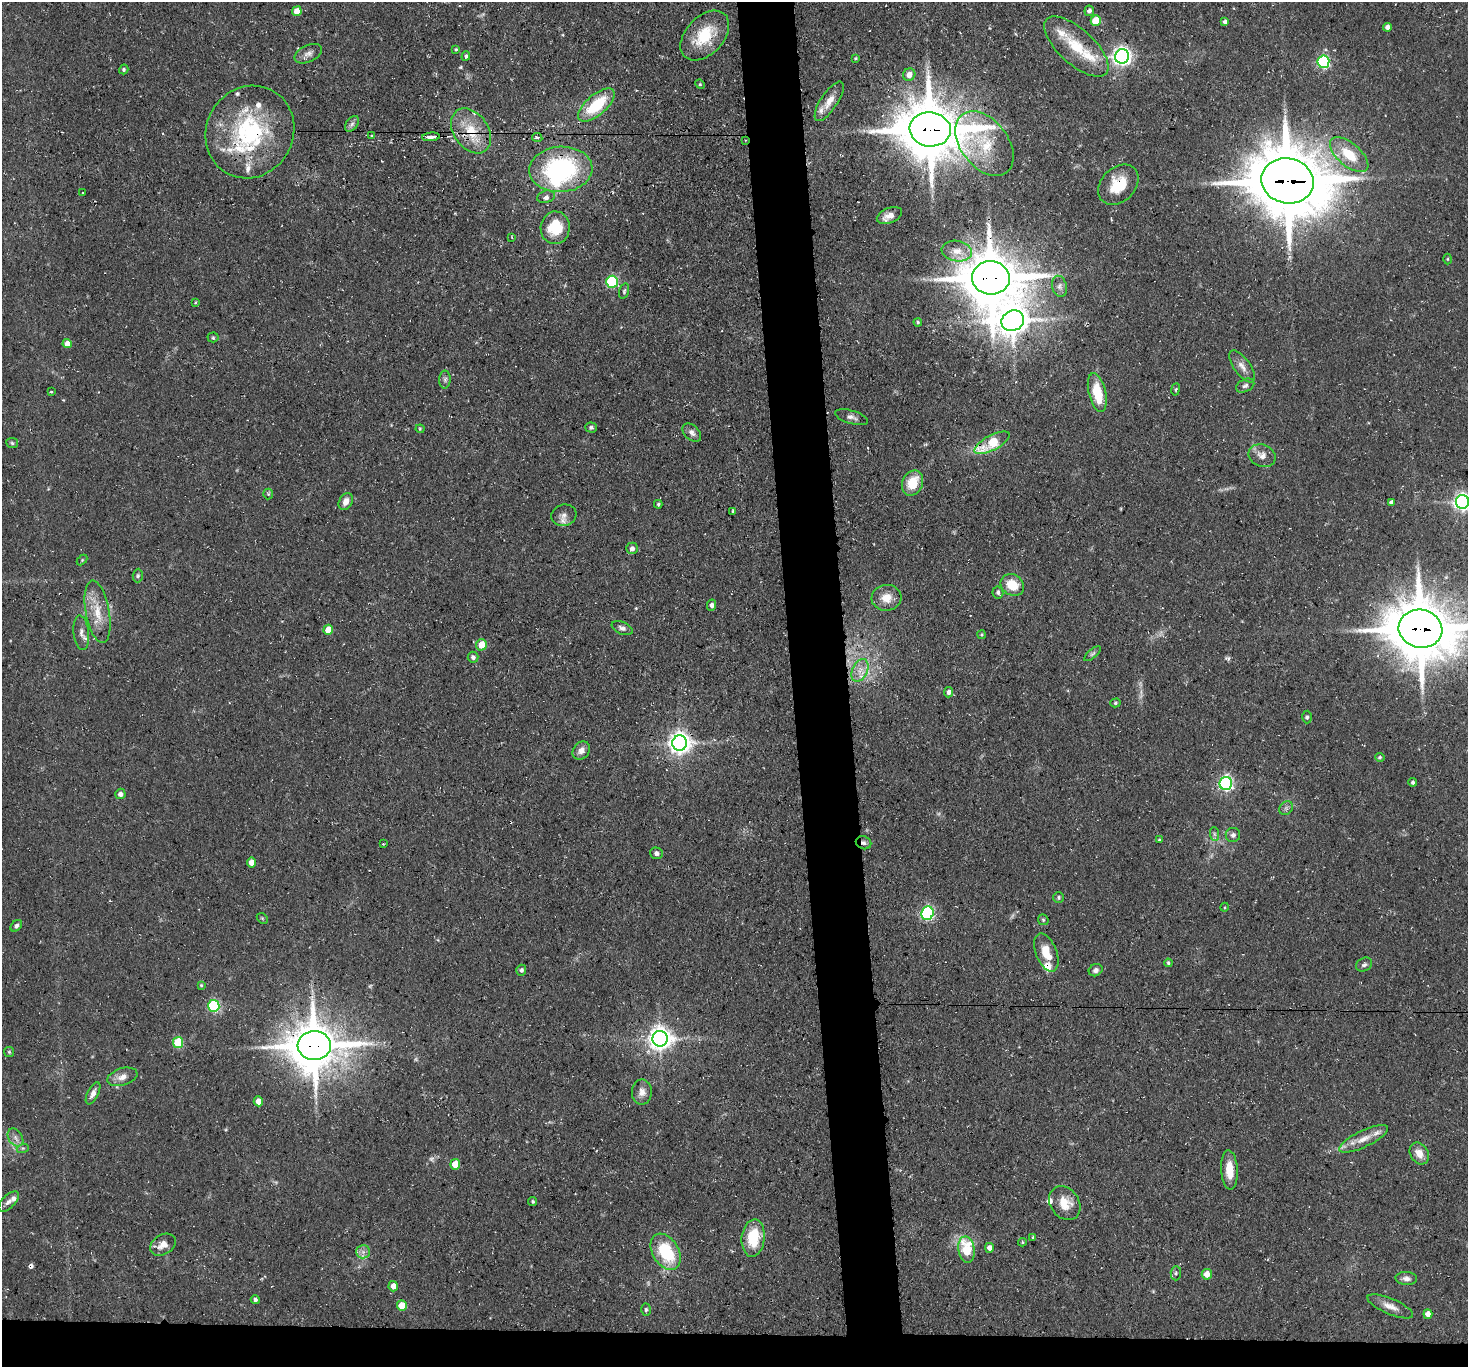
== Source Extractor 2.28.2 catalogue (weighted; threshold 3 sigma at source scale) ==
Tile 8 of 3 x 3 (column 2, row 3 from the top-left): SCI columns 1468-2933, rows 156-1520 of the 4401 x 4372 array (HDU 1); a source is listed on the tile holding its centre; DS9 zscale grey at full resolution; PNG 1470 x 1369 px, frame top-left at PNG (2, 2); each listed source drawn as its Kron ellipse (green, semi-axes under 4 px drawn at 4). Shown black and unused: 6% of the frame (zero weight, under 3 of 4 exposures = <1% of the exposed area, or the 3 px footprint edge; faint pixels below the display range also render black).
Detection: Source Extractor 2.28.2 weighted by HDU 2 'WHT'; one run over the whole footprint, this tile lists its part. Background 0.0734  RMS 0.0054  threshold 0.0241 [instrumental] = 3 sigma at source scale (4.5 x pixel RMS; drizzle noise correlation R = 1.50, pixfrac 1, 0.05/0.05 arcsec/px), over >= 5 px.
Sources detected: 172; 4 too faint to see at this stretch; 1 inside a brighter object's white glare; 4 cosmic-ray / hot-pixel residue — neither listed nor drawn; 14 inside a brighter listed object's ellipse — not listed separately; the other 149 listed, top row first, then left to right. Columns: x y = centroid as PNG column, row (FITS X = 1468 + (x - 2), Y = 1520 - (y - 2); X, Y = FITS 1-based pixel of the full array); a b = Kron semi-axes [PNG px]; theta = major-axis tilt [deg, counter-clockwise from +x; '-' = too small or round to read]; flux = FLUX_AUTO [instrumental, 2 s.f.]
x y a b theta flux
297 11 5 4 - 7.2
1089 11 5 5 - 2.1
1096 21 5 5 - 15
1225 22 4 4 - 1.6
1388 27 4 4 - 3
705 36 29 19 47 21
1076 47 40 17 -42 21
456 49 3 3 - 0.6
308 54 14 8 25 3.2
466 56 5 4 - 1
1122 56 7 7 - 270
856 58 4 3 - 0.59
1323 62 6 6 - 75
124 69 5 4 - 0.97
909 75 6 6 - 4
700 84 5 4 - 0.66
829 101 23 8 56 6.5
596 105 22 10 41 26
352 124 9 5 54 1.8
930 129 21 17 -6 3800
471 131 25 17 -54 17
250 132 47 43 60 70
372 135 3 3 - 0.62
431 137 9 3 4 7.4
537 137 5 4 - 1.4
745 140 3 2 - 0.46
984 144 36 23 -52 27
1349 155 23 11 -40 15
561 169 31 23 4 79
1288 181 26 22 -12 4900
1118 185 23 17 45 17
83 192 3 3 - 1.1
546 197 9 6 16 2.1
889 215 13 7 21 4.2
555 228 16 14 84 19
512 237 3 2 - 0.41
957 251 15 10 -9 6.3
1448 259 5 3 - 0.57
991 278 19 16 -4 3300
612 282 6 5 - 55
1059 286 11 7 -74 2.2
624 291 8 4 75 1
195 302 3 2 - 0.49
1013 321 11 10 - 1100
918 322 4 3 - 0.67
213 337 5 5 - 0.76
67 344 5 4 - 4.4
1242 366 19 8 -54 4.3
445 379 9 5 89 1.5
1245 386 9 6 26 1.8
1175 389 6 3 80 0.72
51 392 3 3 - 0.99
1097 393 20 8 -77 19
852 417 17 6 -16 2.7
591 427 6 5 - 1.2
420 429 4 4 - 0.53
692 433 11 7 -46 2.5
12 443 6 5 - 0.93
992 443 19 7 27 26
1262 456 14 11 -21 4.7
912 483 13 10 64 14
268 494 5 5 - 0.81
346 502 9 6 64 4.1
1391 502 4 4 - 1.6
1463 502 7 6 - 220
658 504 4 3 - 0.76
733 511 4 4 - 0.7
564 515 13 10 16 3.6
632 548 5 5 - 2.1
82 560 6 4 45 0.62
138 576 7 5 87 1
1012 585 12 10 -34 12
998 592 6 5 - 1.4
887 598 15 13 6 7.3
711 605 5 4 - 1.9
98 612 31 12 -80 13
622 628 11 6 -24 2
1420 629 22 19 -12 3700
328 630 5 4 - 9.7
81 633 17 7 -84 3.2
982 635 4 4 - 0.66
481 645 6 5 - 9.2
1092 654 10 4 40 1.2
473 657 5 5 - 1.7
860 670 12 7 64 4.8
949 692 5 4 - 2.1
1115 703 5 4 - 0.75
1307 717 6 4 88 1
680 743 7 7 - 410
581 751 10 8 53 3.4
1380 757 5 4 - 0.82
1413 782 4 4 - 1.1
1226 783 6 6 - 120
120 794 5 5 - 2.1
1286 808 7 6 - 1.4
1214 834 7 4 -89 1.2
1233 835 7 7 - 1.8
1159 840 3 3 - 0.61
863 843 8 6 -21 2
383 844 3 2 - 0.53
656 853 6 5 - 2
251 863 5 4 - 5.4
1059 897 5 5 - 0.84
1225 907 5 3 - 0.52
927 913 7 6 - 92
262 918 6 4 -44 0.72
1043 920 6 5 - 0.74
16 926 7 4 46 1.6
1046 953 20 10 -69 10
1168 963 4 4 - 0.81
1364 965 8 6 32 1.6
521 970 5 5 - 1.5
1096 970 7 5 29 1.7
201 985 4 3 - 0.62
214 1006 6 5 - 67
660 1039 8 7 - 470
178 1043 6 5 - 25
314 1045 16 14 3 2600
9 1052 5 5 - 0.75
122 1077 15 8 18 4.5
642 1092 12 10 88 4
93 1093 12 5 64 3.3
258 1101 5 4 - 4.9
15 1137 10 7 -55 2.5
1364 1139 27 8 25 7.5
23 1148 6 4 17 0.72
1419 1154 11 9 -59 6
455 1164 5 5 - 11
1229 1170 20 8 -86 9.3
9 1202 13 6 45 2.5
533 1202 4 4 - 0.92
1065 1203 18 14 -55 9.2
1033 1237 4 3 - 0.5
753 1238 19 11 85 21
1023 1242 4 4 - 0.63
163 1245 14 10 31 5.2
989 1248 5 4 - 3.1
966 1250 13 8 -80 24
363 1252 7 6 - 2.2
666 1252 20 13 -59 31
1176 1273 7 5 89 1.2
1207 1274 5 5 - 5
1406 1278 11 6 -3 2.4
393 1286 5 4 - 4.6
255 1300 4 4 - 1.4
402 1306 5 5 - 10
1390 1306 24 8 -23 5.2
646 1310 6 4 87 0.93
1428 1314 5 4 - 3.7
Overlapping masked pixels (flux is a lower limit): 16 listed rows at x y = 930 129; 471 131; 250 132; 431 137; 745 140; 561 169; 1288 181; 1118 185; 991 278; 992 443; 1420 629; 680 743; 863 843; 314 1045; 966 1250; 666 1252
Isophote crosses this tile's border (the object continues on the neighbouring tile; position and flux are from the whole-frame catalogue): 2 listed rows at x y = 1463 502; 1420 629